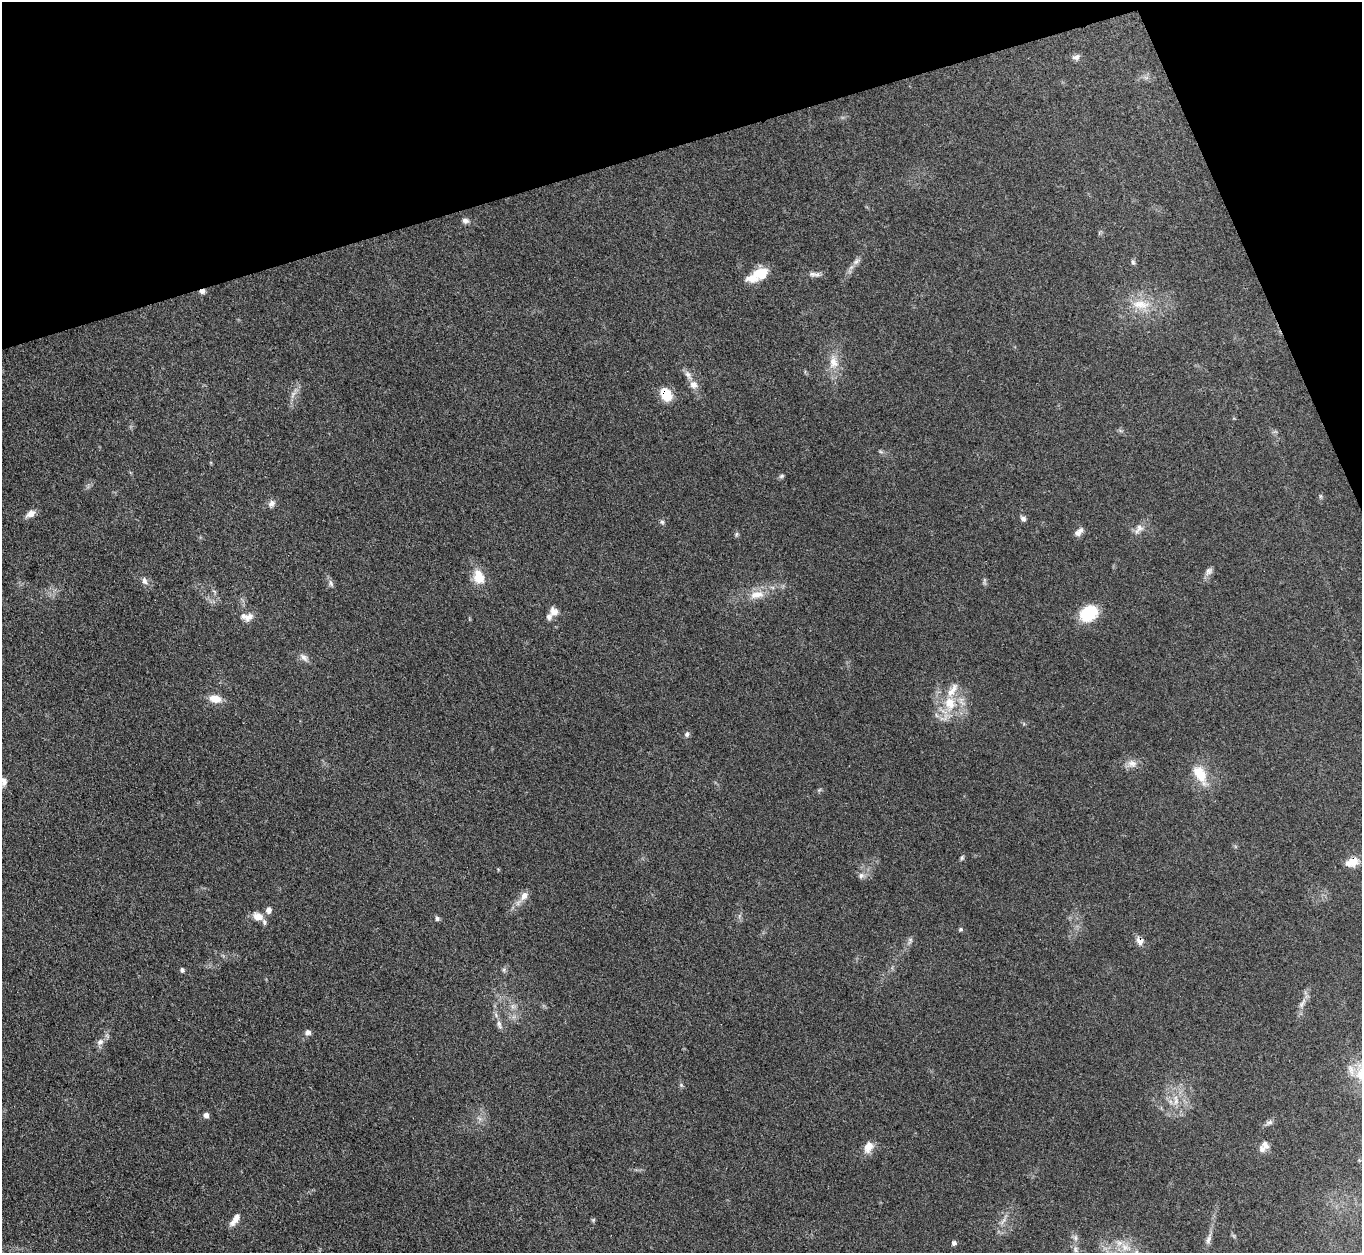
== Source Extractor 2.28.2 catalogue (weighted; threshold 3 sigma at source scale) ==
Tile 3 of 4 x 4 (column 3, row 1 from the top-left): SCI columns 2730-4089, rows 3908-5158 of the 5457 x 5441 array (HDU 1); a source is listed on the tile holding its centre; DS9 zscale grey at full resolution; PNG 1364 x 1255 px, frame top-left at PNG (2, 2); no overlay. Shown black and unused: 15% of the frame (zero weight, under 3 of 4 exposures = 1% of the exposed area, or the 3 px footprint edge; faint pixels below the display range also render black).
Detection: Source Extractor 2.28.2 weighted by HDU 2 'WHT'; one run over the whole footprint, this tile lists its part. Background 0.153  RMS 0.0075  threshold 0.0336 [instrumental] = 3 sigma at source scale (4.5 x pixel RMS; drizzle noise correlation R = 1.50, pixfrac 1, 0.05/0.05 arcsec/px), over >= 5 px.
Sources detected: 73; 1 too faint to see at this stretch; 1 cosmic-ray / hot-pixel residue — not listed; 5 inside a brighter listed object's ellipse — not listed separately; the other 66 listed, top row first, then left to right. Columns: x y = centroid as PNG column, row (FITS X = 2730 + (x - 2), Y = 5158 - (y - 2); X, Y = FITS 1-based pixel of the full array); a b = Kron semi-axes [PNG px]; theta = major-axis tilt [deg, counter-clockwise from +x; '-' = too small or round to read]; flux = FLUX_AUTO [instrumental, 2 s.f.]
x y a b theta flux
1076 57 10 7 20 3
465 221 9 7 -12 2.6
856 261 11 6 43 2.9
1133 262 7 5 -85 1.5
761 273 19 13 18 15
812 274 10 6 -3 2.9
1140 304 30 12 -5 17
833 362 20 12 -84 11
688 375 15 7 -59 4
694 385 12 10 -30 4.8
666 394 14 10 -58 17
293 395 12 5 67 3.4
782 476 8 5 27 1.4
1320 496 6 4 -90 1.1
271 503 10 8 46 3.3
31 514 13 8 33 4.7
1023 519 7 6 - 2.1
662 522 6 6 - 1.4
1139 529 16 9 49 5.1
1079 532 13 7 49 3.8
736 534 6 5 - 1.3
1209 571 11 8 53 3.1
479 577 20 14 -72 13
144 581 10 7 -70 2.9
331 583 10 6 -60 2.3
757 595 22 11 10 11
554 612 12 10 -48 4.8
1089 613 18 13 32 31
247 617 18 10 0 6.1
304 657 13 7 -43 3.5
215 699 15 10 -12 8.6
950 703 22 16 -82 23
687 734 7 6 - 1.9
1132 763 13 10 -14 5.5
1200 774 26 14 -61 18
3 781 13 12 - 6.6
962 858 7 5 63 1.3
1352 862 16 11 24 8.9
861 876 8 8 - 2.8
524 896 13 9 66 5.2
269 910 7 6 - 4.1
258 916 14 10 -22 7
437 918 7 5 -86 1.5
961 929 6 5 - 1.1
910 941 10 6 75 2.2
1140 941 9 8 - 4.9
182 970 6 5 - 1.5
504 970 7 5 47 1.5
1302 1003 17 5 56 4
499 1025 14 6 -73 3.4
308 1032 7 7 - 2.5
100 1042 10 8 41 3.5
681 1085 5 5 - 1.1
1176 1100 17 6 -86 6.4
206 1115 6 6 - 3.3
1269 1122 11 6 23 2.5
1265 1145 12 8 -67 4
868 1147 16 10 63 7.4
235 1219 17 6 58 5.9
593 1220 6 4 46 0.96
1003 1221 14 3 60 2.4
1075 1238 9 6 -89 2.5
1208 1240 13 6 71 3.3
954 1243 6 5 - 1.7
1125 1247 18 9 -26 9.9
1075 1249 9 5 -84 2.3
Overlapping masked pixels (flux is a lower limit): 3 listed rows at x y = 666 394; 1352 862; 1140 941
Isophote crosses this tile's border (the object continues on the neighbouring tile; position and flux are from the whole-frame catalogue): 2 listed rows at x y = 3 781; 1125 1247